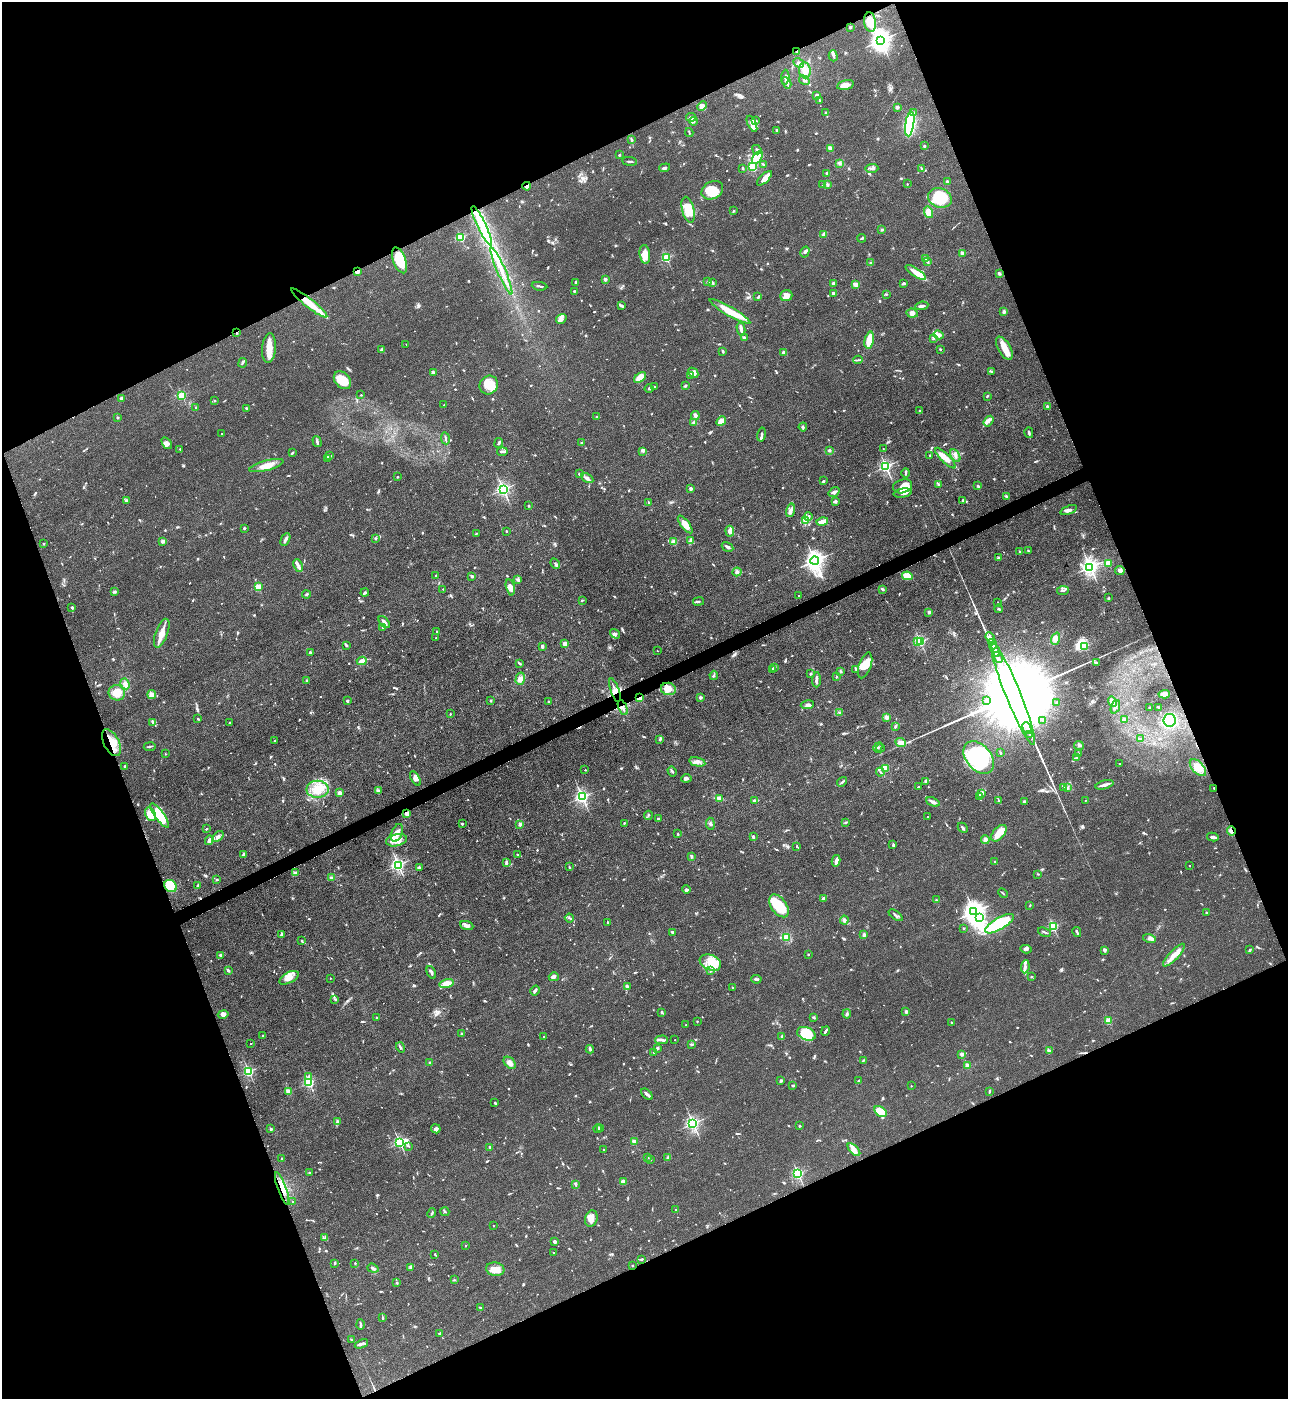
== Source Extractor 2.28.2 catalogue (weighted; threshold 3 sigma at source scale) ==
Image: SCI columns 286-5428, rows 2-5589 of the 5581 x 5590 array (HDU 1 of 3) = the unmasked area's bounding box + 8 px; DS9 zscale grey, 4 x 4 block average (1 PNG px = mean of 4 x 4 image px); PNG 1290 x 1401 px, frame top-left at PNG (2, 2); each listed source drawn as its Kron ellipse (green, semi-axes under 4 px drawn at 4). Shown black and unused: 43% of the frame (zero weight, under 3 of 4 exposures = <1% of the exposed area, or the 3 px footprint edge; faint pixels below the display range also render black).
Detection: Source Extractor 2.28.2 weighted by HDU 2 'WHT'. Background 0.0534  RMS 0.0055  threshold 0.0246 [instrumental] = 3 sigma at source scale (4.5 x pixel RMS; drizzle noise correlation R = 1.50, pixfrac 1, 0.05/0.05 arcsec/px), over >= 5 px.
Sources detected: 1215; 3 too faint to see at this stretch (4 x 4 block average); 9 inside a brighter object's white glare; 7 cosmic-ray / hot-pixel residue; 1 long thin detection or spike segment (spike, bleed or trail) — neither listed nor drawn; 31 coinciding with a brighter row at this scale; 96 inside a brighter listed object's ellipse — not listed separately; of the other 1068, all 500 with FLUX_AUTO >= 2.76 (the completeness limit of this list) listed and drawn (568 fainter detections not listed), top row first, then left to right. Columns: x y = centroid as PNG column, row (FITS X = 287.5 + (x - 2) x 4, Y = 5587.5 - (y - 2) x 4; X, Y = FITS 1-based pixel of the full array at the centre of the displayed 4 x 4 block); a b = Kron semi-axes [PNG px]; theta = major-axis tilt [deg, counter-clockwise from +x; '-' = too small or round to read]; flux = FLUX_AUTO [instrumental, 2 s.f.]
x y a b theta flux
870 22 10 6 -82 58
850 27 2 2 - 4.5
881 40 3 3 - 2600
797 51 2 2 - 3.1
833 56 5 3 - 7
799 63 6 3 -36 8
805 70 8 6 -83 26
785 77 7 3 85 9.6
804 80 5 3 - 7.5
787 83 6 3 -62 9.8
845 85 9 4 13 22
817 95 3 3 - 5.1
819 101 3 2 - 3.7
702 106 5 4 - 21
897 107 3 3 - 5.3
913 112 2 2 - 3
826 113 2 2 - 3.5
691 117 5 4 - 11
755 120 3 2 - 3.2
694 121 4 2 - 5.3
752 124 9 4 -65 19
910 124 12 4 82 270
777 130 2 2 - 5.8
689 132 4 2 - 3.2
631 140 4 2 - 5.3
924 146 3 2 - 3.5
830 148 4 3 - 8.4
757 150 5 2 - 9.1
619 155 2 2 - 14
757 158 7 4 56 120
630 161 8 2 -7 6.2
840 163 3 3 - 6.1
763 164 4 2 - 2.8
752 167 2 2 - 310
665 168 5 3 - 7.6
743 168 3 2 - 2.8
872 168 6 3 1 7.5
921 168 3 2 - 2.9
826 173 2 2 - 3.1
764 178 9 3 45 33
947 182 2 2 - 27
827 184 3 2 - 5.3
907 184 2 2 - 2.8
823 185 3 2 - 4.9
527 186 4 3 - 14
712 190 11 8 28 64
940 198 12 9 -20 120
688 210 13 6 -76 71
733 211 3 2 - 3.4
929 212 6 4 -72 36
482 226 22 4 -64 120
882 230 3 2 - 5
824 234 3 3 - 9.8
461 237 2 2 - 310
862 238 4 2 - 3.3
805 252 6 3 60 6.8
962 253 2 2 - 72
645 254 9 5 -83 31
666 258 2 2 - 260
925 258 2 2 - 44
399 260 13 6 -69 100
928 261 3 2 - 5.3
870 263 2 2 - 3.1
357 271 4 2 - 13
501 271 25 2 -67 36
916 272 12 4 -33 37
999 273 3 2 - 5.5
605 279 2 2 - 42
576 282 4 3 - 5.8
708 282 3 2 - 4.7
712 283 3 2 - 6
833 283 2 2 - 35
903 283 3 2 - 6.2
856 284 2 2 - 110
539 286 8 2 -8 6.4
574 291 4 2 - 3.1
833 293 2 2 - 27
886 294 3 2 - 3
786 296 6 5 - 38
758 297 3 2 - 3.7
309 303 23 4 -38 72
621 306 3 2 - 3.6
922 306 7 2 7 11
730 311 23 4 -30 80
1004 312 3 3 - 7.9
912 313 6 4 -7 14
561 319 5 4 - 13
741 329 6 3 -77 14
237 333 2 2 - 2.8
938 335 5 4 - 13
744 338 3 2 - 17
933 339 2 2 - 3
869 340 8 4 76 51
406 344 2 2 - 2.9
269 348 15 7 85 35
1004 348 13 6 -60 42
382 349 3 2 - 3.1
940 349 2 2 - 3.9
723 351 3 2 - 6.6
783 352 2 2 - 36
858 360 5 2 - 3.9
243 363 5 2 - 4.1
433 372 4 2 - 12
991 372 2 2 - 3
693 373 6 3 -44 13
691 375 3 2 - 3.2
640 377 7 3 38 48
342 380 10 7 -48 63
489 385 10 9 - 53
685 385 2 2 - 7.5
655 387 2 2 - 6.8
649 388 4 3 - 5.9
361 395 2 2 - 6.4
182 396 2 2 - 280
987 396 3 2 - 3.2
121 399 4 2 - 11
215 401 2 2 - 5.8
444 405 2 2 - 8.3
1047 406 2 2 - 23
196 408 2 2 - 10
247 408 3 2 - 4.7
919 410 2 2 - 7.2
695 415 4 3 - 9.2
597 416 2 2 - 3.4
117 418 2 2 - 15
721 421 5 3 - 24
989 421 6 4 54 10
694 422 4 2 - 4.5
803 427 4 3 - 4.9
1029 433 5 2 - 7.6
222 434 2 2 - 7.7
762 435 7 2 79 6.1
445 438 6 2 -82 5.8
317 441 6 2 -73 6.2
167 443 6 3 -56 9.8
499 443 5 2 - 5.4
581 443 2 2 - 3.7
883 448 2 2 - 3.6
180 449 2 2 - 7.6
829 450 3 3 - 4.1
643 451 4 3 - 5.6
502 452 5 2 - 5.7
292 453 3 2 - 4
930 455 2 2 - 3.3
330 456 2 2 - 6.7
955 456 7 2 -60 9.7
945 458 14 4 -45 38
328 459 3 2 - 3.9
266 466 17 5 14 38
886 466 2 2 - 690
906 473 5 2 - 5
579 474 2 2 - 3.2
397 477 2 2 - 3.5
587 478 7 3 -28 13
823 481 3 2 - 4.6
938 484 3 2 - 3.6
902 486 10 6 17 70
978 486 2 2 - 6.3
690 488 2 2 - 39
503 489 2 2 - 910
834 492 6 3 35 9.3
903 493 9 4 8 20
1006 497 4 2 - 4.1
963 500 3 2 - 6.5
126 501 4 3 - 5.9
835 501 3 3 - 6.6
649 502 3 2 - 3.4
528 506 2 2 - 4.1
791 510 7 4 74 15
1069 510 9 3 20 13
808 517 4 3 - 6
806 521 4 3 - 8.6
822 521 6 2 14 46
685 524 11 4 -52 39
244 528 2 2 - 18
506 531 2 2 - 10
730 531 5 4 - 16
476 533 2 2 - 3
375 538 3 2 - 4.1
285 539 7 2 62 9.9
162 541 2 2 - 48
690 541 4 2 - 7.4
673 542 2 2 - 97
44 544 2 2 - 2.8
728 547 6 2 -29 9.4
1019 551 2 2 - 11
1028 551 2 2 - 6.4
998 558 3 2 - 4.4
815 561 4 3 - 2100
555 563 5 2 - 5.5
1108 563 2 2 - 160
298 565 6 3 -64 9.2
1090 567 3 2 - 1500
1120 570 5 4 - 11
737 572 4 3 - 7.5
436 576 2 2 - 14
472 576 2 2 - 14
907 576 5 4 - 40
518 580 3 2 - 3.8
258 587 2 2 - 150
510 587 8 4 -77 20
443 589 2 2 - 3.2
882 589 3 2 - 5.2
1063 590 6 2 7 5.7
114 592 3 2 - 5.1
365 593 4 2 - 6.5
306 594 4 2 - 4
799 596 2 2 - 6.4
1109 598 3 2 - 2.8
582 600 3 2 - 3.2
698 602 5 2 - 5.1
998 602 2 2 - 5.1
72 607 3 3 - 4.9
999 609 4 2 - 3.2
929 612 2 2 - 37
384 622 7 3 -49 14
382 628 3 2 - 3.3
437 632 2 2 - 4.8
162 633 15 6 69 34
615 634 5 3 - 8.8
990 637 5 2 - 3900
436 638 2 2 - 2.8
1055 639 6 4 68 16
917 641 2 2 - 50
920 642 2 2 - 470
565 643 3 2 - 17
993 644 5 2 - 4300
346 645 4 2 - 4.8
542 646 2 2 - 34
1084 646 2 2 - 150
995 650 6 2 -68 5800
657 651 2 2 - 2.9
310 653 4 2 - 4.1
998 657 6 2 -67 5800
362 661 5 3 - 22
520 663 4 2 - 5.3
1096 663 2 2 - 6.7
865 665 13 6 71 60
774 667 3 2 - 5
772 669 3 2 - 4.4
856 669 4 3 - 4.5
840 671 2 2 - 21
811 674 3 2 - 4
714 675 4 2 - 4.6
837 676 3 2 - 3.5
520 679 6 4 75 18
306 680 2 2 - 3.3
816 680 7 3 87 10
125 684 5 4 - 14
668 689 7 6 - 26
615 690 12 4 -71 21
117 693 8 7 - 46
1013 694 55 7 -68 210000
1164 694 6 4 4 16
152 695 4 3 - 11
639 698 3 3 - 8.9
700 698 2 2 - 35
986 700 3 2 - 4.1
347 701 2 2 - 26
491 701 3 2 - 3.2
548 702 3 2 - 3.1
1112 702 5 2 - 7.5
1057 703 3 2 - 5.1
807 705 6 4 9 12
1115 707 7 2 68 7.1
1150 707 2 2 - 4.1
1158 707 2 2 - 4.8
623 708 8 2 -67 9.1
840 713 4 2 - 3.3
450 714 2 2 - 6
886 717 2 2 - 71
198 719 2 2 - 3.6
1124 719 2 2 - 29
1043 720 3 2 - 5.7
1170 720 6 6 - 98
152 722 3 3 - 5.3
230 722 2 2 - 5.7
895 726 3 2 - 5.7
1027 728 6 2 -67 5000
1029 734 4 2 - 2800
1141 739 4 2 - 4.3
659 740 3 2 - 3
275 741 2 2 - 11
900 742 5 4 - 19
111 743 15 7 -62 53
1079 745 5 3 - 6.5
150 747 6 2 8 4.1
878 747 5 2 - 4
880 748 4 2 - 4.2
1000 753 2 2 - 4.2
1078 753 2 2 - 3
165 754 2 2 - 6.5
1077 757 3 2 - 2.9
979 758 18 12 -50 200
697 762 8 3 -12 16
1119 764 2 2 - 6
124 766 3 2 - 3
885 768 2 2 - 150
1198 768 10 5 -47 36
585 770 2 2 - 5.2
672 771 5 3 - 5.3
880 772 4 2 - 5.5
415 778 8 4 -57 14
686 778 5 3 - 9
925 781 4 2 - 5.2
842 782 5 2 - 6.3
1104 785 9 2 16 16
918 787 2 2 - 3.9
1068 787 2 2 - 2.9
1064 788 3 2 - 7.5
1214 788 2 2 - 14
318 789 11 8 1 54
378 791 4 2 - 7.5
339 793 2 2 - 66
982 793 3 3 - 6.1
582 797 2 2 - 950
980 797 3 2 - 4.8
719 799 3 2 - 6.7
754 801 2 2 - 24
999 801 4 2 - 5.3
1085 801 2 2 - 4.2
933 802 7 3 -22 11
1024 802 2 2 - 19
150 814 7 5 -67 70
407 814 2 2 - 97
159 815 14 4 -55 130
648 815 5 2 - 3.8
927 817 2 2 - 3.5
658 818 3 2 - 3.2
846 822 3 2 - 3.9
624 823 2 2 - 3
462 824 2 2 - 15
520 824 2 2 - 50
710 824 6 3 -83 6.6
963 828 5 2 - 7.5
206 829 2 2 - 3.5
1231 831 5 2 - 12
397 833 9 5 67 27
999 833 10 5 49 55
678 834 2 2 - 4.3
218 837 7 4 40 12
753 837 4 2 - 4.7
1213 837 6 2 -12 13
209 840 5 3 - 12
396 840 10 6 13 35
985 840 4 3 - 9.7
893 845 4 2 - 3.5
797 846 3 2 - 3.2
244 855 4 3 - 9.2
517 855 3 3 - 4.5
691 857 4 3 - 4.3
836 861 6 3 76 15
995 861 3 2 - 3.6
506 862 4 2 - 10
398 865 2 2 - 870
1190 866 2 2 - 3.5
419 867 4 2 - 5.8
569 867 3 2 - 4
295 873 2 2 - 3.4
1038 874 2 2 - 3.2
331 878 3 3 - 6.5
217 880 2 2 - 5.2
197 885 3 2 - 3.2
170 886 6 5 - 93
687 889 4 3 - 8.5
1003 893 5 2 - 3.5
823 899 2 2 - 46
936 900 2 2 - 2.9
779 906 13 7 -55 100
1030 906 2 2 - 2.8
974 912 4 3 - 3100
1206 912 2 2 - 8.9
896 915 8 2 -36 6.9
569 918 4 2 - 5.2
980 918 2 2 - 4.5
844 920 4 3 - 5.8
607 922 3 2 - 2.9
999 924 16 6 31 290
467 926 7 3 -21 17
1053 927 2 2 - 410
964 928 2 2 - 4.1
672 932 3 2 - 4.7
1044 932 7 2 -23 5
1077 932 5 2 - 6.8
281 934 4 2 - 4.3
864 935 4 3 - 5.5
786 937 2 2 - 78
1150 938 6 4 -13 13
302 941 2 2 - 3.8
1026 949 5 3 - 8.5
1105 950 3 2 - 7.2
1250 950 3 2 - 4.2
808 954 2 2 - 8.5
220 955 3 2 - 8
1174 955 15 4 47 37
710 963 11 7 -23 48
1025 967 6 3 84 12
228 970 3 3 - 5.3
710 970 3 2 - 2.8
431 972 6 2 -63 9.4
1031 976 2 2 - 4.1
554 977 5 4 - 8.5
289 978 10 5 29 32
330 978 2 2 - 4.7
756 979 5 2 - 7.9
447 983 7 4 13 31
627 987 2 2 - 48
732 987 2 2 - 11
535 990 5 2 - 7.9
335 1000 4 2 - 3.9
906 1011 2 2 - 37
662 1012 2 2 - 6
223 1014 5 4 - 15
847 1014 4 3 - 7.3
377 1018 2 2 - 17
814 1018 3 2 - 4.2
697 1021 2 2 - 4.3
1108 1021 2 2 - 170
951 1022 2 2 - 13
686 1025 2 2 - 3.2
826 1031 5 2 - 5.5
462 1034 3 2 - 2.9
806 1034 9 6 -23 85
263 1036 2 2 - 3
544 1037 2 2 - 3.7
782 1037 2 2 - 36
662 1040 6 2 0 8.1
675 1040 2 2 - 3.8
251 1044 2 2 - 3.6
692 1045 3 2 - 3.6
400 1047 5 2 - 4.4
657 1048 2 2 - 4.2
590 1049 4 2 - 4.7
1049 1051 2 2 - 68
654 1052 2 2 - 15
962 1054 2 2 - 49
863 1061 3 2 - 4.3
430 1063 2 2 - 5.4
510 1063 7 5 -47 17
967 1065 2 2 - 77
249 1071 2 2 - 450
309 1076 3 2 - 4.3
781 1081 3 2 - 6.3
859 1081 3 2 - 4.6
309 1083 2 2 - 440
793 1086 2 2 - 6.1
911 1086 2 2 - 5.5
288 1091 2 2 - 110
989 1091 3 2 - 2.8
647 1094 7 2 -44 8.4
495 1103 4 2 - 5.6
880 1111 7 4 -34 49
337 1122 2 2 - 38
693 1123 2 2 - 900
799 1126 2 2 - 3.8
271 1129 2 2 - 22
436 1129 5 4 - 11
598 1129 4 2 - 6.6
600 1129 3 2 - 8
399 1142 3 2 - 580
634 1142 2 2 - 100
409 1146 3 2 - 3.2
490 1147 3 2 - 4.2
604 1150 2 2 - 14
854 1150 8 4 -45 17
647 1157 3 2 - 4.1
668 1157 3 2 - 3.4
282 1159 2 2 - 24
651 1160 2 2 - 8.7
310 1173 3 2 - 3.4
798 1174 2 2 - 540
624 1181 4 3 - 22
575 1185 3 2 - 2.9
282 1188 17 4 -71 38
293 1202 2 2 - 7.2
675 1210 2 2 - 4.9
445 1212 4 2 - 3.6
432 1213 5 2 - 5.4
591 1218 8 6 72 22
493 1226 2 2 - 3.3
325 1238 2 2 - 3.3
554 1241 4 3 - 7.5
465 1246 2 2 - 5.9
554 1253 2 2 - 3.2
435 1255 4 2 - 2.9
642 1259 3 2 - 4.1
335 1263 2 2 - 9.6
355 1263 3 2 - 2.8
632 1266 2 2 - 7
410 1267 3 2 - 3.4
373 1268 6 2 -20 9.5
495 1269 9 6 -10 38
454 1280 3 2 - 2.9
397 1283 2 2 - 3.8
480 1307 2 2 - 3.9
383 1318 3 2 - 3.7
360 1325 5 2 - 7.5
440 1333 3 2 - 5.4
351 1340 3 2 - 3.3
361 1344 7 3 22 8.6
Overlapping masked pixels (flux is a lower limit): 16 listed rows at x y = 797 51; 527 186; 357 271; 309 303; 237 333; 668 689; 615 690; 639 698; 623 708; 111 743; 1214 788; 150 814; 407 814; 1231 831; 170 886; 282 1188
Diffuse or blended objects may show on this block-average render without a row.